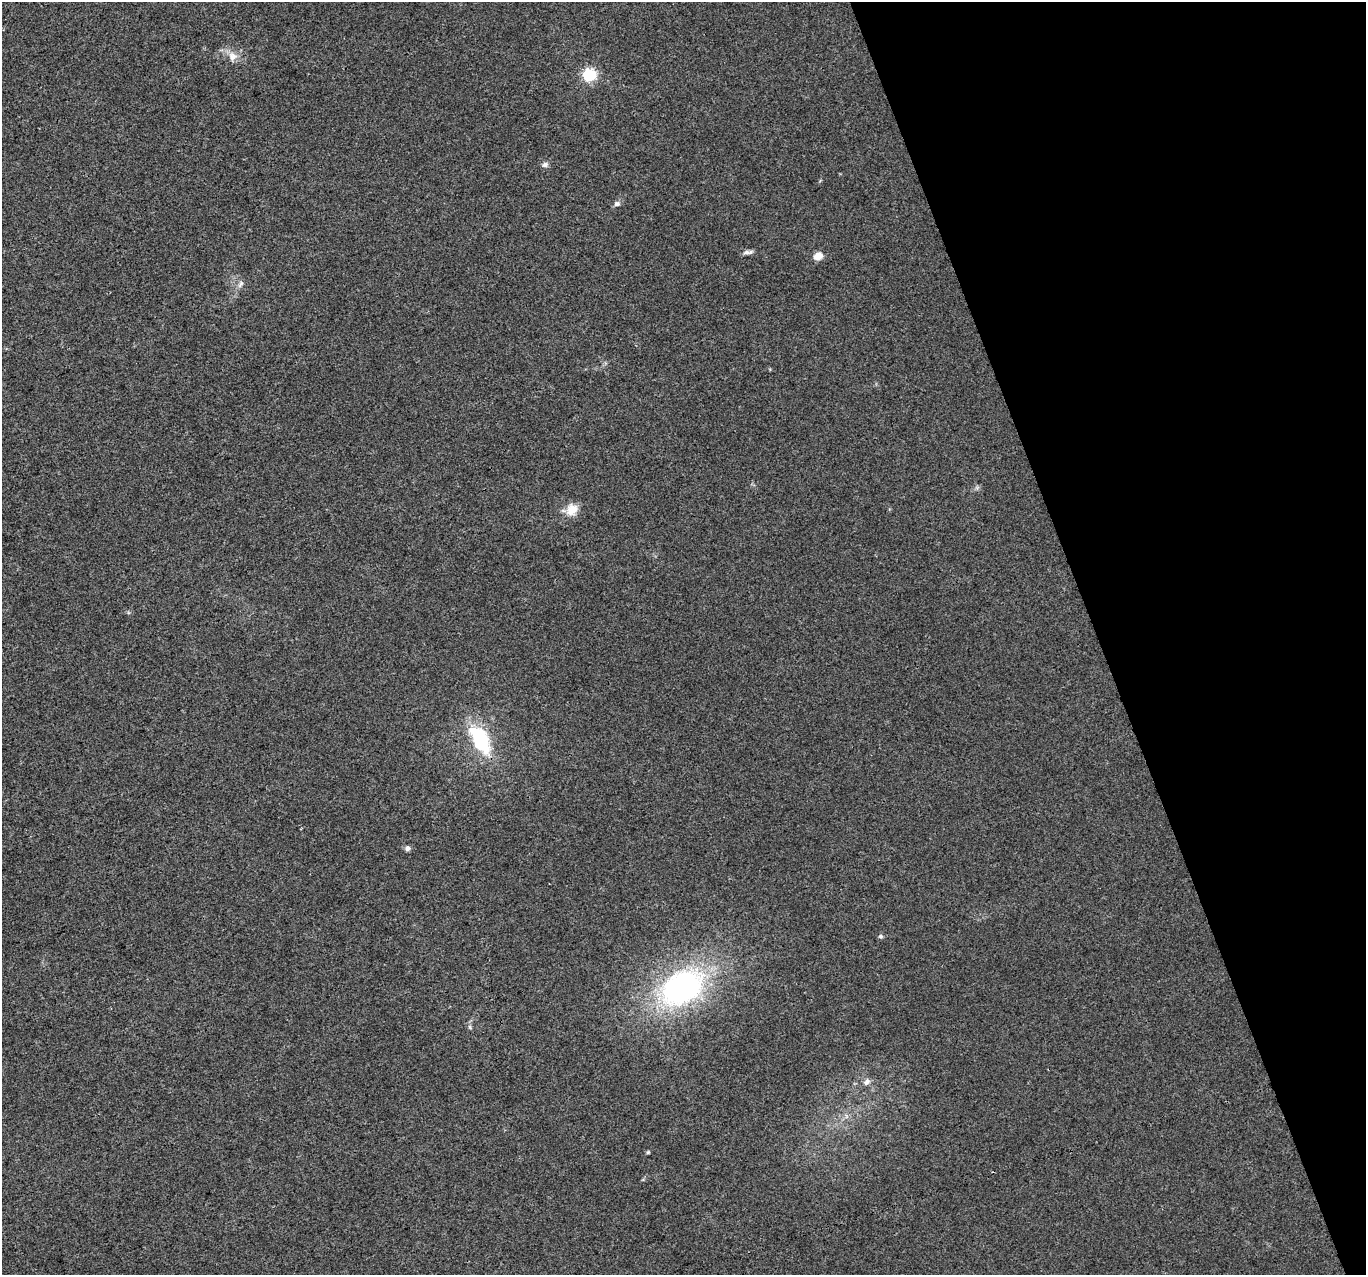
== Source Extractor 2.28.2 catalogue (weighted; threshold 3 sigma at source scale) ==
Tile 12 of 4 x 4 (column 4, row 3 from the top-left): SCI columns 4094-5457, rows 1400-2672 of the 5457 x 5290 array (HDU 1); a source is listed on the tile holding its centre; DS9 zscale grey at full resolution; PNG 1368 x 1277 px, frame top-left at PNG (2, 2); no overlay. Shown black and unused: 20% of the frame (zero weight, under 3 of 4 exposures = <1% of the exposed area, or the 3 px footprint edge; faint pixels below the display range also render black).
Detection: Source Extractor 2.28.2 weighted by HDU 2 'WHT'; one run over the whole footprint, this tile lists its part. Background 0.00548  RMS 0.0035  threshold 0.0156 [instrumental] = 3 sigma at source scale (4.5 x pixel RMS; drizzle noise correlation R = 1.50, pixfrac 1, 0.0396/0.0396 arcsec/px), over >= 5 px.
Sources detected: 16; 1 inside a brighter object's white glare — not listed; the other 15 listed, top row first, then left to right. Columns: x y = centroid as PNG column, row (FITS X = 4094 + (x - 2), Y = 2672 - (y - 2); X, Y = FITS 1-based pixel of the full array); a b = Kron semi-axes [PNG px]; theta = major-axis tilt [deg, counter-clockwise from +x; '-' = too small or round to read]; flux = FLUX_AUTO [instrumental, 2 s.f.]
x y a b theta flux
232 56 13 12 - 3.2
589 75 6 6 - 49
545 165 7 6 - 1.2
617 204 8 6 6 1.1
746 252 11 6 11 1.2
818 256 5 5 - 8.8
241 284 11 5 56 1.2
572 510 17 14 41 4.6
480 737 40 17 -55 22
407 848 5 5 - 1.5
881 936 6 6 - 0.74
682 987 21 15 31 120
470 1027 6 4 -71 0.56
866 1082 10 7 43 1.6
648 1152 5 4 - 0.43